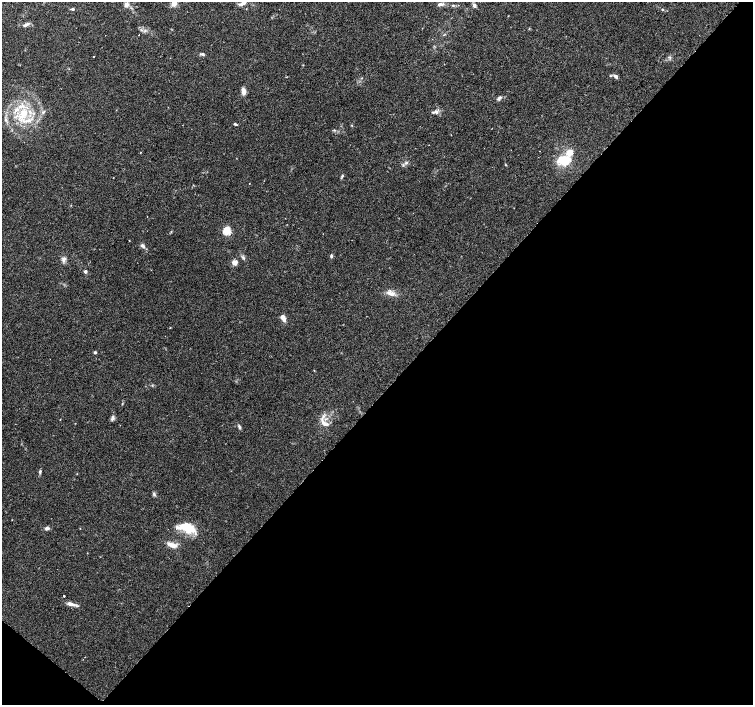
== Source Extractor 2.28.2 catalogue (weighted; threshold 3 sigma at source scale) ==
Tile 15 of 4 x 4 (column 3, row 4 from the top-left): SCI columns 3003-4503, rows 173-1577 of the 6013 x 6029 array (HDU 1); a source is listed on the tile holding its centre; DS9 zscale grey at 2 x 2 block average (1 PNG px = mean of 2 x 2 image px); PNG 755 x 707 px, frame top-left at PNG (2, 2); no overlay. Shown black and unused: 45% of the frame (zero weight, under 2 of 3 exposures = <1% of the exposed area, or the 3 px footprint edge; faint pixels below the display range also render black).
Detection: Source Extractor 2.28.2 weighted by HDU 2 'WHT'; one run over the whole footprint, this tile lists its part. Background 0.0933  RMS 0.0059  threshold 0.0265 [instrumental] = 3 sigma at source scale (4.5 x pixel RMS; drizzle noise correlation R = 1.50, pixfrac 1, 0.0396/0.0396 arcsec/px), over >= 5 px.
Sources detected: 53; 1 cosmic-ray / hot-pixel residue — not listed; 5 inside a brighter listed object's ellipse — not listed separately; the other 47 listed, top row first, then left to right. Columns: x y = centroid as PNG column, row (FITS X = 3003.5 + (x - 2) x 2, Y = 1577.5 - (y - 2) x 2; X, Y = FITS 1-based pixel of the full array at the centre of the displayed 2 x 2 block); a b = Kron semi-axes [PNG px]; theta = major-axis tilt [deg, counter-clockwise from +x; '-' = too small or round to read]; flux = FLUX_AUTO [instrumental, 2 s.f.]
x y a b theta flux
174 3 3 3 - 25
243 3 10 5 35 5.8
126 4 5 5 - 5.7
441 4 10 4 6 4
453 5 4 2 - 1.3
474 5 5 4 - 3.1
73 9 4 3 - 1.7
662 9 3 2 - 1
26 24 9 3 28 4.3
139 35 2 2 - 0.5
202 54 6 3 -22 2.3
94 56 2 2 - 3.6
610 76 4 3 - 1.2
616 76 6 4 -45 3.4
243 91 7 4 -76 7.9
499 98 5 3 - 3.9
43 112 7 3 53 2.7
436 112 7 5 -18 4.4
23 113 12 9 64 26
235 124 5 2 - 1.8
570 152 5 4 - 14
563 160 7 5 0 50
406 163 4 3 - 1.9
506 165 3 2 - 0.91
342 176 4 3 - 1.7
227 231 3 3 - 65
129 241 2 2 - 0.91
143 246 6 4 -34 4.1
331 256 4 3 - 2.2
243 258 5 3 - 2.3
64 259 7 4 66 4.4
235 262 7 6 - 5.2
85 272 3 3 - 3.5
391 294 11 5 -25 7.7
283 318 7 3 -62 9.9
95 352 4 3 - 2.1
112 419 5 3 - 2.2
60 420 2 2 - 0.57
324 424 7 5 89 5.8
239 427 6 3 -62 2.6
40 472 5 3 - 2.1
154 494 6 3 -74 2.4
47 528 6 4 8 3.4
188 528 14 9 -30 31
173 545 12 6 -16 8.8
64 596 2 2 - 1.7
70 604 11 4 -12 6.7
Isophote crosses this tile's border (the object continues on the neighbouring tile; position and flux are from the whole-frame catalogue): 2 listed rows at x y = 174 3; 243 3